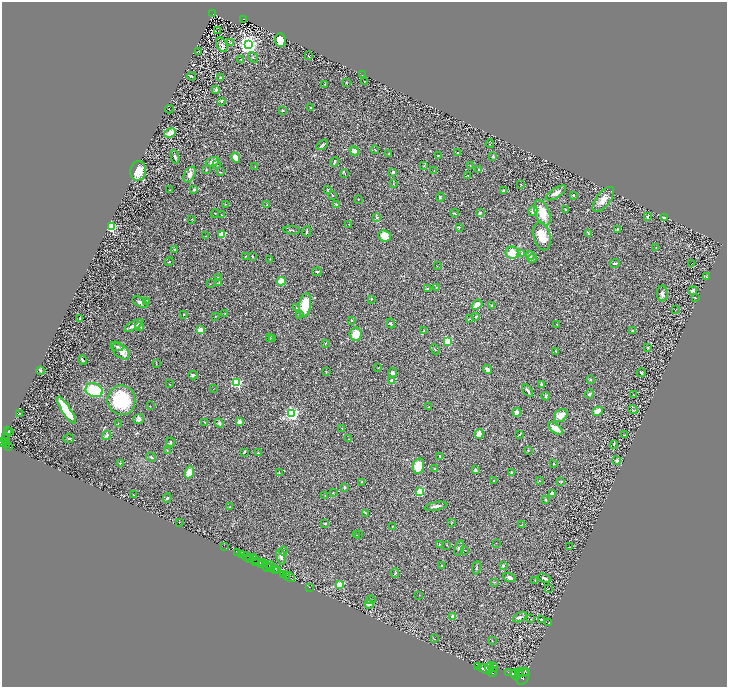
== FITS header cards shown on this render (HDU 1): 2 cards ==
NAXIS1  =                 1450
NAXIS2  =                 1369

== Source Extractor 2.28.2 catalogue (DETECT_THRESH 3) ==
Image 1450 x 1369 px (HDU 1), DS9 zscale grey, zoomed out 1/2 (1 PNG px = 2 x 2 image px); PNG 729 x 689 px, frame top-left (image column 2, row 1369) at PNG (2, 2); each listed source drawn as its Kron ellipse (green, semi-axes under 4 px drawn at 4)
Background 0.599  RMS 0.03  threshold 0.0908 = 3 sigma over >= 5 px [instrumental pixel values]
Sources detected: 336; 45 cannot appear on this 1/2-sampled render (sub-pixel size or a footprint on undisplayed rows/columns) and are neither listed nor drawn; the other 291 listed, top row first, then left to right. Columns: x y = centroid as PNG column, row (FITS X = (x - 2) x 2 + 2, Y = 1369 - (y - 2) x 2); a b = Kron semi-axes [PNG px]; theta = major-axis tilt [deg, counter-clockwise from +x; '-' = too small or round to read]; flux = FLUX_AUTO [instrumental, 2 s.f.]
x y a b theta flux
213 14 2 2 - 63
244 19 3 2 - 73
218 31 2 2 - 62
280 40 7 5 -84 67
231 43 3 2 - 2.8
222 45 8 5 -62 12
248 45 3 3 - 3300
198 51 2 1 - 1.9
309 56 3 2 - 2.3
253 57 6 2 -49 5.1
241 59 2 1 - 2.8
363 75 2 1 - 1.3
191 76 4 2 - 4
221 77 4 2 - 5.6
364 81 2 2 - 2.3
346 83 3 2 - 3.4
325 84 3 2 - 3.2
216 89 4 3 - 9.1
222 101 3 2 - 7.3
310 108 2 2 - 4
169 109 4 1 - 2.1
282 110 2 2 - 20
170 133 6 4 22 63
490 144 4 2 - 3.2
322 145 6 3 37 8
375 149 4 2 - 3.7
354 151 5 3 - 20
389 153 3 2 - 9.2
457 153 2 1 - 3.1
438 155 3 2 - 3.7
493 156 3 3 - 5.1
175 157 7 4 -72 11
235 157 5 4 - 42
213 162 7 4 16 25
334 162 5 2 - 7
216 165 3 2 - 5.2
424 165 3 2 - 3.1
255 166 4 2 - 2.7
470 166 3 2 - 2.7
206 170 3 2 - 5
434 170 2 2 - 2.6
479 170 3 3 - 5.8
138 171 10 7 81 73
220 172 3 2 - 3.7
393 172 3 3 - 13
345 173 3 1 - 1.9
190 174 8 5 61 24
467 175 2 2 - 5.5
393 184 3 2 - 2.4
521 184 2 2 - 2.4
170 190 2 2 - 5.4
194 190 3 2 - 7.9
328 190 3 2 - 3
503 190 3 3 - 6.1
556 193 11 5 32 32
573 195 2 2 - 6.9
332 196 2 2 - 3
440 197 4 2 - 5.5
358 199 2 1 - 2.4
603 199 15 7 52 48
225 204 2 2 - 2.6
266 205 3 2 - 3.4
337 205 4 2 - 6.5
565 210 3 3 - 4.5
533 211 5 4 - 23
480 212 4 3 - 6.7
215 213 4 2 - 3.5
454 213 4 2 - 4.7
542 213 13 7 -69 89
221 215 3 2 - 2.2
647 217 3 3 - 4.5
377 218 2 2 - 23
665 218 2 2 - 13
192 219 2 2 - 2.1
349 224 2 1 - 3.9
111 227 3 3 - 730
459 227 4 2 - 3.9
617 229 3 2 - 5.3
292 230 8 2 -6 6.7
306 231 5 3 - 8.5
588 233 4 3 - 6.4
222 234 3 2 - 210
205 236 2 2 - 2
384 236 6 5 - 59
542 236 14 8 -76 100
656 248 2 2 - 2.1
175 250 2 2 - 29
512 253 6 6 - 73
522 253 3 3 - 6
245 256 2 2 - 7.2
530 256 4 4 - 17
252 257 3 3 - 3.8
270 259 2 2 - 2.2
532 259 4 3 - 8.3
169 262 4 3 - 5.1
615 263 5 2 - 12
691 263 2 1 - 60
437 266 2 1 - 1.7
317 272 5 3 - 5.8
707 277 2 1 - 1.7
219 278 3 2 - 3.5
281 281 4 4 - 59
219 282 3 3 - 4
210 284 3 2 - 1.9
436 288 3 2 - 3.3
428 289 4 3 - 5.6
693 291 4 2 - 11
662 294 8 5 -90 17
695 298 2 1 - 1.6
371 299 3 1 - 2
140 302 8 4 -29 16
147 302 4 2 - 3.5
305 305 12 6 79 160
477 305 6 4 38 33
492 306 3 2 - 6
296 308 4 2 - 2.9
676 310 4 1 - 1.6
225 313 2 2 - 2.1
183 314 2 2 - 6.7
299 314 3 2 - 2.6
215 317 2 2 - 2
476 317 2 2 - 6.5
80 318 3 2 - 5.9
469 319 2 2 - 1.7
352 320 2 2 - 18
391 323 5 3 - 6.6
557 324 4 2 - 4.7
134 326 10 3 28 26
140 327 4 2 - 4.5
200 330 2 2 - 150
424 330 3 2 - 5.3
633 331 3 3 - 11
356 334 6 6 - 59
269 337 4 2 - 3.5
273 339 4 2 - 5.5
448 341 3 3 - 360
325 343 3 2 - 2.5
117 346 6 3 -23 7.5
648 348 3 2 - 3
435 349 5 2 - 3.6
121 351 10 6 -36 35
555 351 2 2 - 2.9
82 360 5 2 - 9.2
156 364 3 1 - 3.7
378 368 2 1 - 1.4
487 369 4 3 - 22
40 371 4 3 - 7.6
326 372 4 2 - 3.7
392 373 5 4 - 12
641 373 5 3 - 9.4
193 375 5 4 - 8.7
392 380 2 2 - 32
590 380 3 3 - 4.2
237 383 3 3 - 600
169 384 2 1 - 1.8
541 384 4 3 - 9.7
213 389 2 2 - 1.7
94 390 9 6 -20 240
528 391 7 2 -52 9.7
589 394 5 3 - 9.6
633 394 2 2 - 2
546 396 4 2 - 7
121 400 15 14 - 290
150 406 3 2 - 1.6
429 407 2 1 - 2.1
66 410 16 4 -56 200
633 410 5 2 - 3.5
598 411 6 4 24 53
517 412 4 4 - 26
19 413 2 1 - 2.2
292 413 3 3 - 1600
561 415 7 5 39 56
139 419 5 4 - 18
205 422 3 2 - 3
239 422 2 2 - 82
118 423 3 2 - 2.2
219 423 5 4 - 9.5
342 428 3 1 - 2.1
555 429 8 4 -36 46
8 431 2 1 - 10
9 431 2 2 - 13
479 434 5 3 - 33
520 434 3 2 - 3.8
106 435 5 4 - 13
625 435 3 2 - 2.9
6 439 5 3 - 550
69 439 5 2 - 4.3
349 439 4 2 - 3.3
5 441 3 2 - 440
170 442 4 3 - 8.1
2 443 2 2 - 880
7 445 3 2 - 410
614 445 4 4 - 5.6
9 446 3 2 - 340
167 450 4 2 - 2.8
528 450 2 2 - 3.2
244 452 3 2 - 5.4
258 452 2 2 - 4.8
440 456 2 2 - 7.6
151 457 5 3 - 6.9
616 460 4 3 - 15
120 463 3 2 - 2.5
554 463 3 2 - 2.8
418 466 8 5 78 100
434 469 3 3 - 4.1
476 470 2 2 - 31
189 472 6 4 69 85
511 472 3 3 - 5.9
279 473 3 2 - 3.3
494 481 2 2 - 3.4
539 481 2 2 - 3.1
561 481 4 2 - 6.5
362 482 3 2 - 3.4
344 487 2 2 - 14
420 491 3 3 - 320
333 492 2 2 - 2.6
552 493 2 2 - 70
133 494 2 2 - 1.9
325 496 2 2 - 2
167 498 5 3 - 6.3
546 500 3 2 - 5.2
436 506 11 2 10 21
230 507 3 2 - 2.7
365 513 3 2 - 2.7
179 522 2 2 - 20
451 522 3 3 - 2.7
325 524 4 3 - 4.6
521 525 3 2 - 3.4
392 526 2 2 - 1.9
356 535 3 2 - 3.4
358 535 2 1 - 1.7
496 543 2 2 - 1.7
439 545 3 2 - 4.1
446 545 3 2 - 2.9
224 547 3 1 - 15
570 547 3 2 - 2.2
459 548 8 4 69 14
465 550 2 1 - 1.8
283 551 4 3 - 5.7
238 553 2 1 - 98
241 555 2 2 - 810
246 556 4 2 - 140
281 557 8 4 -77 14
254 558 2 1 - 300
249 559 3 1 - 85
254 560 2 2 - 130
256 561 3 1 - 690
262 563 3 2 - 620
262 564 2 1 - 290
269 565 3 2 - 470
503 565 3 2 - 12
442 566 3 3 - 3.7
267 567 6 2 -37 770
271 568 3 1 - 430
274 568 3 2 - 1200
476 568 7 3 81 7.7
275 570 3 1 - 530
278 570 2 2 - 760
395 573 4 3 - 5.9
284 574 4 2 - 1000
286 575 2 1 - 330
290 577 6 2 -35 1200
509 578 6 4 -23 16
544 578 6 3 -22 13
535 580 3 2 - 2
494 582 4 2 - 3.2
339 584 2 2 - 120
309 587 2 1 - 28
548 589 2 1 - 1.3
419 595 2 2 - 2.2
371 600 5 2 - 3.8
369 604 4 2 - 7.6
453 617 2 2 - 67
520 617 7 4 28 14
530 619 3 1 - 2
541 619 4 3 - 6.5
549 622 3 1 - 2.3
435 639 2 2 - 2.5
492 641 3 2 - 2.6
478 667 2 1 - 370
490 667 5 2 - 3800
493 667 4 3 - 4000
485 669 8 4 -22 13000
492 672 5 3 - 5700
508 672 2 1 - 140
523 672 5 4 - 5500
526 672 4 2 - 1400
519 673 5 2 - 3400
513 674 4 2 - 4200
515 674 5 3 - 9400
523 677 8 6 61 5200
At the frame edge (FLAGS 8, measured only in part): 1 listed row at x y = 2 443
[45 sub-pixel or undisplayed-footprint detections neither listed nor drawn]